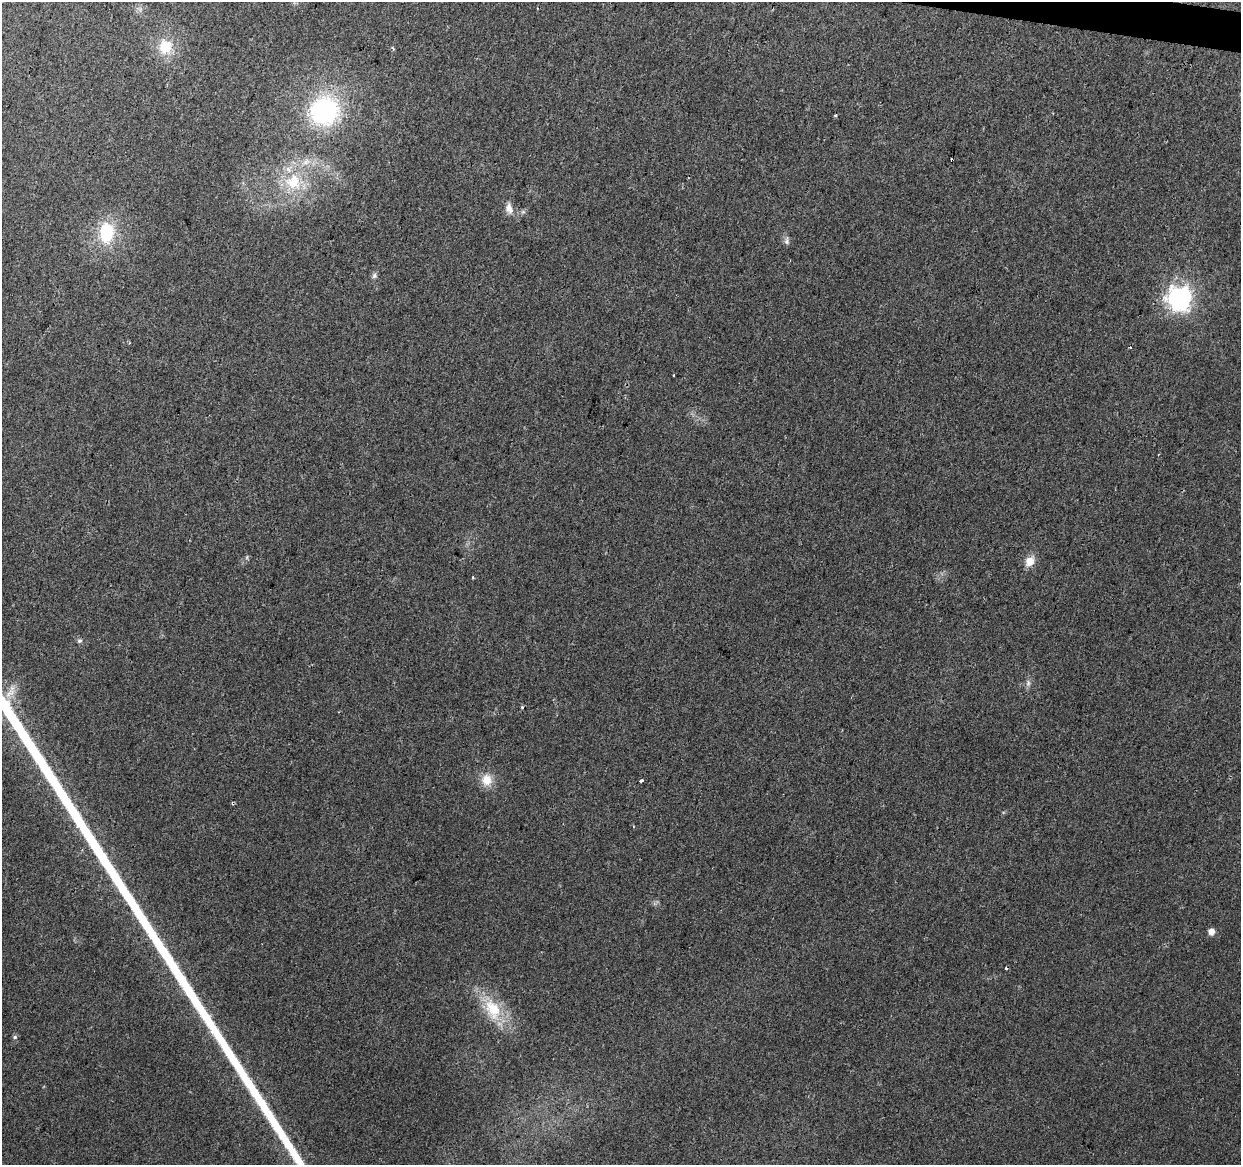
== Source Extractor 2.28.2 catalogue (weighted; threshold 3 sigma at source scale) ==
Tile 10 of 4 x 4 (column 2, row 3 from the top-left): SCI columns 1246-2484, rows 1449-2611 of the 4961 x 5162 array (HDU 1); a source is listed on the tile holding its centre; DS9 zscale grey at full resolution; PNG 1243 x 1167 px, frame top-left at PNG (2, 2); no overlay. Shown black and unused: <1% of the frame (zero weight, under 2 of 3 exposures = <1% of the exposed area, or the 3 px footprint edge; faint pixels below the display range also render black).
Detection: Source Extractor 2.28.2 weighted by HDU 2 'WHT'; one run over the whole footprint, this tile lists its part. Background 0.028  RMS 0.0057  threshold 0.0257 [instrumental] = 3 sigma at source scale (4.5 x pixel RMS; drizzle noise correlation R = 1.50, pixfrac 1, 0.0396/0.0396 arcsec/px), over >= 5 px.
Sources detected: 26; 6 cosmic-ray / hot-pixel residue — not listed; the other 20 listed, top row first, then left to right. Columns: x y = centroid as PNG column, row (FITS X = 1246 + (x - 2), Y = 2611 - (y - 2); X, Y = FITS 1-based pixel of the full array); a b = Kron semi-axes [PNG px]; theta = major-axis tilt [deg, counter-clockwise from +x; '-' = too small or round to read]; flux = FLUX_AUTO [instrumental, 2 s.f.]
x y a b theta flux
165 47 19 16 86 16
393 48 5 4 - 0.88
324 111 28 26 42 80
835 115 3 3 - 1.3
306 162 12 6 40 3.8
293 182 24 23 - 25
509 208 16 10 -77 4.7
106 233 20 14 87 30
787 241 10 7 -80 2.1
374 276 8 7 - 1.6
1180 299 9 9 - 390
1030 561 15 11 58 6
473 577 3 3 - 0.81
80 641 6 6 - 1.2
1028 683 9 6 82 1.9
487 780 15 14 - 8.4
641 781 5 3 - 0.98
1211 932 6 5 - 4.7
493 1009 34 21 -67 24
15 1037 6 5 - 1.1